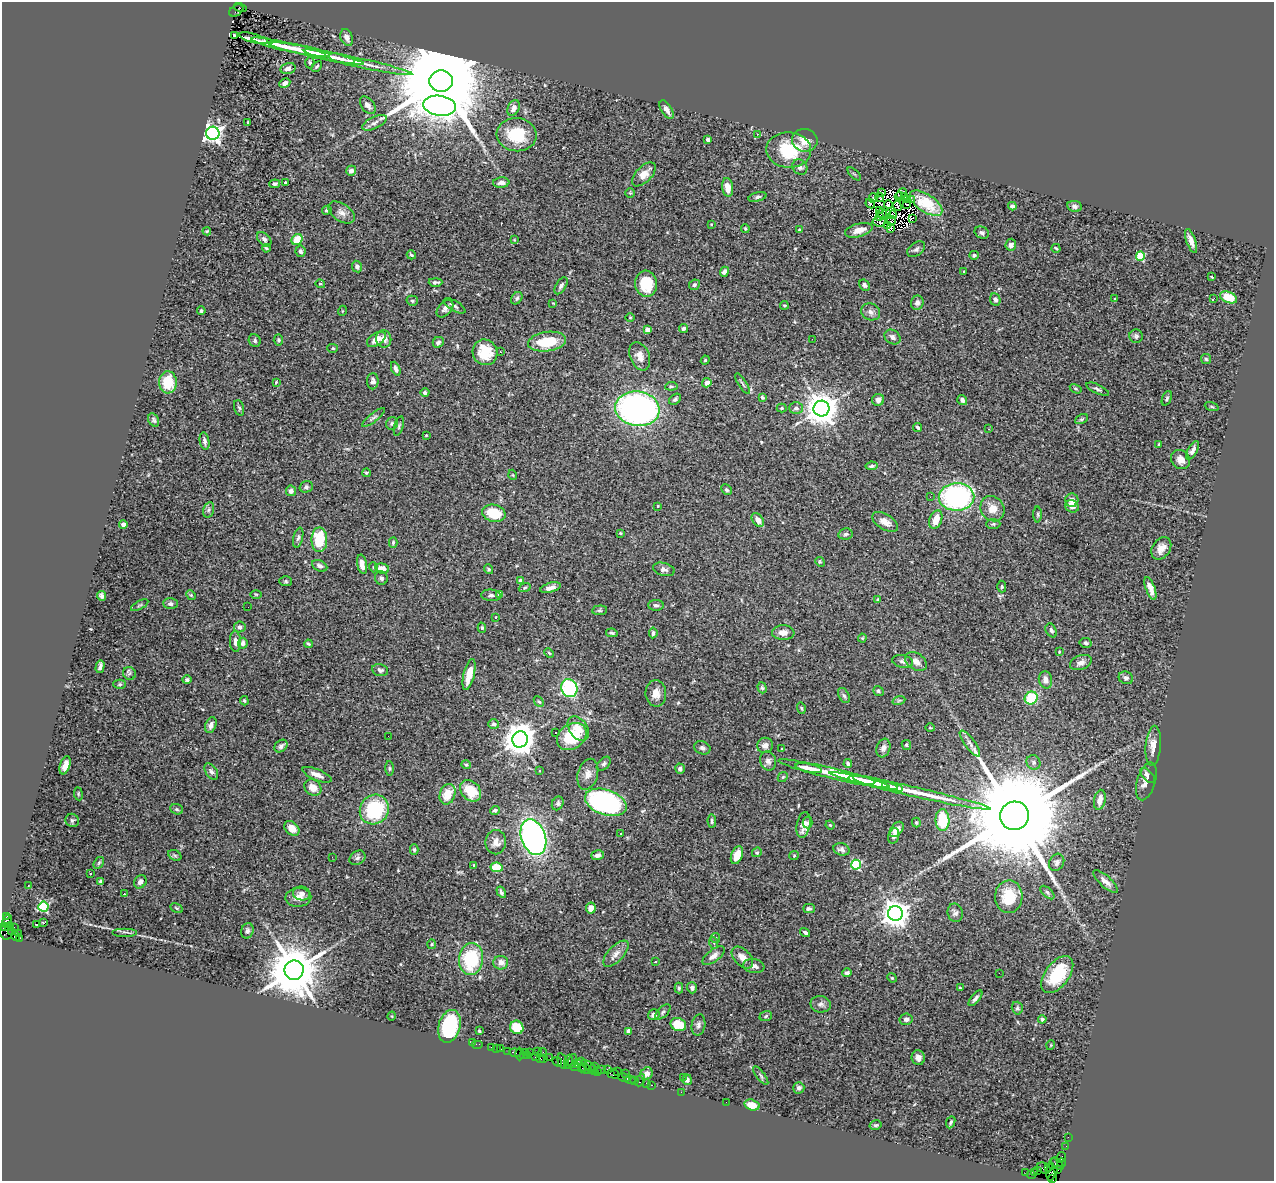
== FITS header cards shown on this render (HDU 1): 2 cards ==
NAXIS1  =                 1272
NAXIS2  =                 1179

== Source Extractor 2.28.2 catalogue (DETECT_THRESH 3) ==
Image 1272 x 1179 px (HDU 1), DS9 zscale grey, 1 PNG px = 1 image px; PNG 1276 x 1183 px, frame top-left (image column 1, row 1179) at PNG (2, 2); each listed source drawn as its Kron ellipse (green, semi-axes under 4 px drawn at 4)
Background 0.925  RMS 0.053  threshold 0.16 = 3 sigma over >= 5 px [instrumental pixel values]
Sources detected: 456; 6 with non-positive FLUX_AUTO (blend fragments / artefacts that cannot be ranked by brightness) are neither listed nor drawn; the other 450 listed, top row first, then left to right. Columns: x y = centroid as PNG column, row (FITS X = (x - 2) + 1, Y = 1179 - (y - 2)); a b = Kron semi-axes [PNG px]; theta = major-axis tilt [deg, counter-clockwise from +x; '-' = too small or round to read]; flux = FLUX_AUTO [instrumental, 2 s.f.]
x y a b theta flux
240 7 6 2 -15 470
236 10 8 5 35 630
235 35 3 3 - 6.5
347 37 9 6 -69 16
253 38 14 4 -15 84
289 47 38 3 -13 83
300 50 30 4 -11 41
316 53 49 4 -12 87
341 59 14 4 -13 21
310 62 6 4 -86 5.2
358 62 55 4 -12 67
317 66 6 3 43 5.4
288 68 8 5 14 16
441 81 12 10 4 110000
285 83 6 4 28 12
368 105 10 6 -52 15
440 106 16 10 -7 2200
513 108 8 5 64 20
666 110 10 5 -59 17
248 123 3 2 - 4.1
374 123 13 5 26 15
213 133 6 6 - 1500
757 134 4 2 - 7.4
517 135 20 16 -5 140
708 140 4 3 - 11
805 140 13 11 -10 38
789 150 22 17 -3 160
800 167 8 7 - 11
351 171 5 4 - 17
644 174 15 8 46 38
854 174 8 3 -44 4.5
285 182 3 3 - 6
501 183 8 5 5 17
275 184 5 4 - 8.5
728 187 9 5 -82 33
881 192 3 2 - 4.6
630 193 5 4 - 4
901 193 6 3 47 4.4
899 196 4 2 - 4.1
904 196 3 2 - 0.8
757 197 9 4 14 7.4
873 198 4 3 - 5.8
880 198 4 2 - 1.1
907 200 4 2 - 3.4
911 200 3 2 - 10
926 203 18 9 -34 78
870 204 5 3 - 8.1
888 204 4 3 - 11
907 204 3 2 - 2.7
897 206 5 2 - 2.4
1012 206 4 4 - 9.1
1074 206 7 5 -9 9.9
327 210 5 4 - 5.6
879 211 2 2 - 3.4
342 212 15 8 -34 24
887 213 2 2 - 0.98
883 214 6 2 -68 3
893 215 4 2 - 4.1
880 216 2 2 - 4.1
913 218 3 2 - 3.1
891 221 5 2 - 3.2
879 222 6 4 -6 6.9
711 224 4 3 - 2.4
887 225 2 2 - 3.9
745 228 4 3 - 3.2
891 228 3 2 - 5.2
799 230 3 3 - 4.8
859 230 14 6 15 36
207 231 4 3 - 4.1
982 233 7 5 -24 9.7
264 239 8 5 -46 11
297 240 6 5 - 68
514 240 4 3 - 2.4
1191 241 12 4 -71 23
1011 245 6 5 - 16
266 248 4 3 - 4.4
1056 248 4 2 - 4.4
916 249 10 6 35 11
300 251 6 5 - 9.2
411 255 5 3 - 4.8
974 255 5 4 - 7.2
1140 256 5 4 - 160
357 267 6 5 - 12
724 272 5 4 - 12
964 272 3 2 - 3.1
1212 277 3 2 - 2.9
435 282 7 3 1 8.4
320 284 5 3 - 4.3
646 284 13 11 -82 120
694 285 6 5 - 6
865 285 6 4 -56 8.5
561 286 9 5 59 9.6
1228 297 9 5 -23 76
517 298 7 5 54 7.6
1214 298 3 2 - 37
995 299 6 5 - 12
1114 299 4 2 - 3
412 301 6 5 - 6
553 303 3 3 - 2.4
917 303 7 6 - 12
784 305 4 3 - 3.9
455 306 12 5 -31 11
445 309 10 6 49 14
201 311 4 4 - 6.9
342 311 5 3 - 2.7
871 312 10 8 -28 17
630 317 5 3 - 2.8
683 328 5 4 - 8.2
647 330 4 4 - 28
1136 336 7 6 - 8.5
892 337 8 6 -37 15
376 339 10 6 33 40
384 339 8 7 - 22
812 339 3 2 - 6.1
278 340 5 4 - 5.5
255 341 6 5 - 8.2
438 342 6 5 - 10
547 342 19 9 8 130
333 348 5 4 - 5.3
485 352 13 12 - 86
500 352 3 2 - 6.7
640 356 15 9 -68 31
1206 359 5 5 - 6.2
705 360 4 4 - 3.4
396 369 7 4 -67 14
373 381 8 5 89 13
168 382 11 8 87 99
276 382 4 3 - 2.9
707 383 5 4 - 21
742 384 12 2 -58 6.1
671 386 6 4 6 5.4
1076 389 6 4 -31 4.3
1098 389 12 4 -26 8.9
425 392 4 4 - 9.7
762 397 4 3 - 6.8
1167 398 7 4 68 6.9
675 399 7 5 38 9.1
878 400 6 6 - 15
962 400 5 4 - 13
1212 407 7 3 -19 4
239 408 8 5 -73 6.6
782 408 5 4 - 4.2
796 408 6 6 - 9.9
637 409 22 17 -8 1100
821 409 8 8 - 6700
373 418 14 4 38 8.9
1082 419 7 4 26 5.5
154 420 7 5 -60 7.2
392 424 6 5 - 8.5
399 426 10 4 74 6.8
918 427 4 3 - 6
988 429 3 2 - 2.5
426 435 3 2 - 2.8
205 441 9 5 -80 11
1159 444 3 2 - 4.2
1193 450 10 4 61 14
1181 459 10 9 - 27
872 466 6 4 9 8.1
366 473 4 4 - 4.5
513 475 5 3 - 3
306 487 7 5 17 8.4
726 490 6 4 -46 7.2
291 491 5 5 - 15
930 497 2 2 - 1.9
956 497 18 14 2 660
1072 500 6 6 - 22
658 506 3 3 - 2.8
1072 506 7 6 - 24
992 509 13 11 -57 44
208 510 8 5 73 9.3
494 513 12 8 -14 110
1038 514 8 4 -90 5.7
758 520 7 5 -55 25
936 520 10 6 69 41
885 522 14 7 -31 27
123 524 4 4 - 14
993 524 7 5 1 7
620 533 4 3 - 3.8
846 534 7 5 10 8.6
298 538 10 5 76 9.4
319 540 12 8 89 150
393 542 5 4 - 5.5
1161 548 12 9 56 27
820 562 5 4 - 4
362 564 10 4 -79 25
320 566 8 5 -25 11
373 567 5 3 - 2.9
382 569 7 5 -10 32
489 569 5 4 - 5.3
664 569 11 6 -14 14
381 578 7 6 - 8.5
286 581 6 5 - 5.5
521 581 4 4 - 15
1002 587 6 4 89 4.8
525 588 6 4 21 4.5
550 588 10 4 16 17
1150 588 12 4 -70 25
256 594 6 4 -1 3.6
500 594 4 4 - 24
191 595 5 4 - 4.5
491 595 10 5 -5 11
102 596 5 4 - 9.2
878 599 4 4 - 6.9
170 604 7 5 -3 10
140 605 9 3 29 4.7
656 605 8 5 -1 9.4
248 607 2 2 - 8.4
600 610 7 5 4 5.9
496 617 4 2 - 2.4
240 627 6 5 - 12
482 628 5 4 - 5.8
1051 630 7 5 -63 10
612 633 6 4 -11 5.9
653 633 5 4 - 9.2
783 633 11 7 2 25
862 638 4 4 - 3.3
235 642 10 5 -88 16
243 643 5 4 - 14
1085 643 6 5 - 8.2
308 644 4 3 - 4.3
1059 652 4 2 - 2.8
549 653 5 3 - 3.9
903 661 10 6 -12 11
916 661 12 8 -35 22
1081 662 11 7 22 17
100 667 6 3 74 10
380 670 8 6 -11 9.1
129 673 7 6 - 6.9
469 674 16 5 76 53
1126 678 7 6 - 11
187 680 5 4 - 9.8
1045 680 8 6 -76 25
120 684 6 4 1 5.8
569 688 9 8 - 460
762 688 6 4 -72 5.2
878 691 5 5 - 6.7
656 693 13 10 -87 32
844 696 8 5 -61 7.7
1031 698 7 6 - 170
899 700 6 4 19 4.6
244 701 4 3 - 4.4
539 701 6 4 -47 5.2
801 708 6 4 -73 4.6
494 724 5 5 - 8.3
211 725 8 5 71 18
930 728 4 3 - 3.3
578 729 13 9 -56 34
555 732 3 2 - 5
388 736 2 2 - 5.7
572 736 16 12 35 140
520 739 8 7 - 6300
970 744 15 5 -53 16
765 745 8 7 - 17
906 745 5 4 - 6.2
281 746 7 5 42 12
1153 746 20 7 85 34
702 748 8 6 -22 9.8
883 748 10 6 70 14
782 749 3 2 - 3.3
768 761 9 8 - 16
1033 762 7 6 - 11
604 764 8 5 45 7.6
848 764 4 3 - 7.9
65 765 9 5 71 27
466 765 5 4 - 4.5
390 768 7 3 -90 4.9
809 768 13 3 -11 43
680 769 5 4 - 12
211 771 9 5 -56 10
539 771 4 2 - 3
588 774 16 10 74 29
834 774 57 5 -13 200
317 775 15 5 -22 23
1147 775 9 5 -45 12
783 777 5 4 - 4.7
862 780 14 3 -9 48
1146 781 19 9 73 32
875 783 23 4 -13 80
313 787 9 7 -36 35
893 787 11 4 -14 38
470 791 12 9 -45 90
910 791 83 4 -13 200
78 794 6 3 -82 3.8
447 794 10 7 71 65
1100 800 10 5 78 33
606 802 22 12 -19 680
558 803 7 5 63 9.1
177 809 6 5 - 5.9
374 810 15 14 - 260
495 810 5 4 - 6.9
1014 816 14 14 - 120000
72 820 7 6 - 7.7
942 820 11 7 -89 150
712 821 6 4 -88 7.5
808 823 6 5 - 6.6
916 823 5 4 - 4.9
804 825 13 6 78 25
830 825 4 3 - 3.1
292 828 9 6 -44 31
897 829 8 5 53 25
621 834 3 2 - 11
894 836 8 5 73 10
533 837 18 12 -70 1200
496 842 12 10 82 25
841 849 8 6 -18 12
414 850 5 4 - 5.6
757 852 5 4 - 5.4
175 855 7 5 -30 6.7
598 855 6 4 15 10
737 855 9 5 68 46
794 856 5 4 - 3.8
332 857 2 2 - 6.5
357 858 8 6 33 10
1057 862 9 7 61 13
99 863 6 4 57 5
474 865 3 2 - 3.1
856 865 5 5 - 290
497 867 6 5 - 99
91 874 3 3 - 6.7
1105 881 15 5 -42 23
101 882 4 3 - 8.2
140 882 7 6 - 15
28 886 2 2 - 3.7
501 892 6 4 -59 7.7
1047 892 8 4 -42 7.2
301 893 8 7 - 14
124 894 3 2 - 4.7
298 897 13 9 3 24
1009 897 16 13 88 110
43 907 5 5 - 360
176 908 7 3 -28 4.2
591 908 5 5 - 28
809 909 6 4 0 8.1
895 913 7 7 - 4200
955 913 9 7 -76 12
7 916 3 2 - 110
7 921 7 5 79 470
43 923 3 2 - 3.3
37 925 3 2 - 3.2
5 926 3 3 - 270
10 927 4 3 - 370
14 928 3 3 - 150
7 931 8 6 -88 840
247 931 8 6 74 9.3
11 932 4 3 - 800
125 932 13 3 0 7.1
805 932 5 3 - 11
18 933 2 2 - 45
16 936 4 3 - 79
20 938 3 2 - 710
715 938 5 5 - 4.1
714 943 6 4 -71 4.2
431 944 5 3 - 3.5
616 954 16 7 46 26
714 956 13 6 37 18
742 957 13 8 -46 27
471 959 16 12 85 230
655 961 3 3 - 16
501 963 7 7 - 24
754 966 11 7 -8 18
294 970 10 9 - 24000
847 973 5 4 - 9.4
999 973 2 2 - 76
1057 974 21 12 54 150
892 978 5 4 - 3.8
679 988 5 4 - 5
692 988 5 5 - 10
960 988 3 2 - 3.6
975 998 9 4 51 10
821 1004 10 8 -11 14
1017 1008 6 5 - 6.8
663 1012 9 5 45 7.3
654 1015 6 5 - 18
392 1016 4 3 - 2.7
766 1016 6 5 - 6
906 1019 6 5 - 13
1042 1019 4 3 - 7.5
678 1025 8 6 -23 71
698 1025 11 6 79 12
449 1026 16 11 75 230
517 1027 7 6 - 71
479 1031 3 3 - 6
629 1031 4 4 - 24
472 1043 2 2 - 19
477 1044 6 2 0 47
1051 1045 5 3 - 2.7
491 1047 2 2 - 80
496 1048 2 2 - 36
500 1049 3 3 - 200
508 1051 2 2 - 32
537 1051 3 2 - 280
543 1052 4 2 - 210
515 1053 6 3 -7 480
530 1053 3 2 - 150
520 1054 6 3 -88 280
524 1054 5 2 - 260
527 1055 3 2 - 160
536 1057 3 3 - 250
540 1058 3 2 - 100
550 1058 2 2 - 150
918 1058 7 6 - 16
544 1059 3 2 - 96
562 1061 8 3 -77 480
573 1061 7 4 74 1300
581 1061 3 2 - 100
557 1062 5 3 - 250
568 1062 7 3 76 320
578 1063 3 3 - 160
576 1067 5 3 - 890
589 1067 9 3 -38 650
595 1067 4 3 - 400
582 1068 4 2 - 110
585 1069 6 4 -43 240
602 1069 3 2 - 97
607 1069 2 2 - 210
594 1070 5 3 - 260
598 1071 4 2 - 130
617 1072 3 2 - 250
625 1073 3 2 - 150
613 1074 6 4 -16 220
647 1074 7 5 48 21
761 1076 11 4 -54 7.7
624 1077 6 3 -11 190
683 1077 2 2 - 5.3
630 1080 5 3 - 260
640 1080 6 3 63 470
687 1080 5 4 - 9.5
635 1081 3 3 - 230
646 1083 2 2 - 55
651 1085 3 2 - 160
799 1088 5 5 - 11
681 1092 2 2 - 72
726 1102 2 2 - 9.8
752 1105 8 5 -17 44
951 1122 6 4 67 5.8
876 1125 6 4 14 5.7
1068 1137 2 2 - 49
1066 1146 3 2 - 44
1061 1157 6 4 60 460
1062 1163 4 3 - 190
1057 1164 7 3 -45 390
1048 1167 3 2 - 240
1044 1168 7 5 -27 920
1052 1169 12 5 77 990
1057 1169 3 3 - 100
1038 1171 2 2 - 71
1026 1173 2 2 - 17
1035 1173 2 2 - 62
1032 1175 4 2 - 130
1052 1179 3 3 - 86
At the frame edge (FLAGS 8, measured only in part): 1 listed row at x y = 1052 1179
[6 non-positive-flux detections neither listed nor drawn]